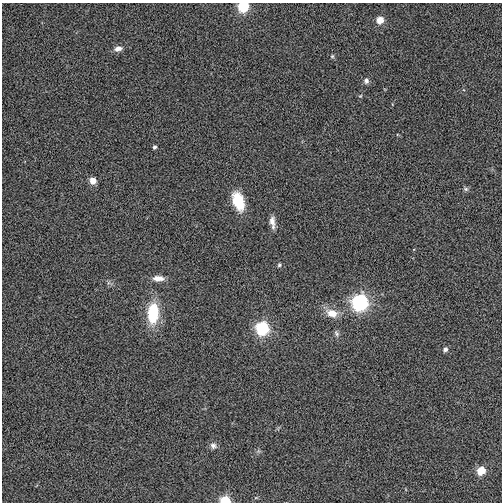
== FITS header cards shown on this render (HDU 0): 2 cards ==
NAXIS1  =                  500
NAXIS2  =                  500

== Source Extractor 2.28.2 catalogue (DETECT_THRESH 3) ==
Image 500 x 500 px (HDU 0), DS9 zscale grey, 1 PNG px = 1 image px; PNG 504 x 504 px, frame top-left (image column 1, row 500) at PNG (2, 3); no overlay
Background 0.00904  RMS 0.047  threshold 0.14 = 3 sigma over >= 5 px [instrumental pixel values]
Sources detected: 22; all 22 listed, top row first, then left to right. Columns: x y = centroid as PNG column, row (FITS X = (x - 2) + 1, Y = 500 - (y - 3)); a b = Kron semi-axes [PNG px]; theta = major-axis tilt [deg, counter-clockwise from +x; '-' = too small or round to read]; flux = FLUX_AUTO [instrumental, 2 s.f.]
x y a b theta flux
243 7 6 5 - 230
380 20 5 5 - 49
118 48 9 6 17 18
332 56 5 4 - 4.2
366 81 8 7 - 10
360 96 5 4 - 3.4
154 147 4 3 - 7.9
93 181 5 5 - 39
466 189 7 5 -1 6.3
238 201 20 11 -72 92
272 222 16 6 -83 20
279 265 6 5 - 5.1
158 278 14 7 -1 24
360 302 7 7 - 770
153 313 19 10 86 150
332 313 14 9 -16 43
262 328 6 6 - 420
336 333 9 6 -64 7.9
445 349 5 5 - 11
213 446 9 7 -26 13
481 471 6 5 - 74
225 501 5 4 - 190
At the frame edge (FLAGS 8, measured only in part): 2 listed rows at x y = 243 7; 225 501